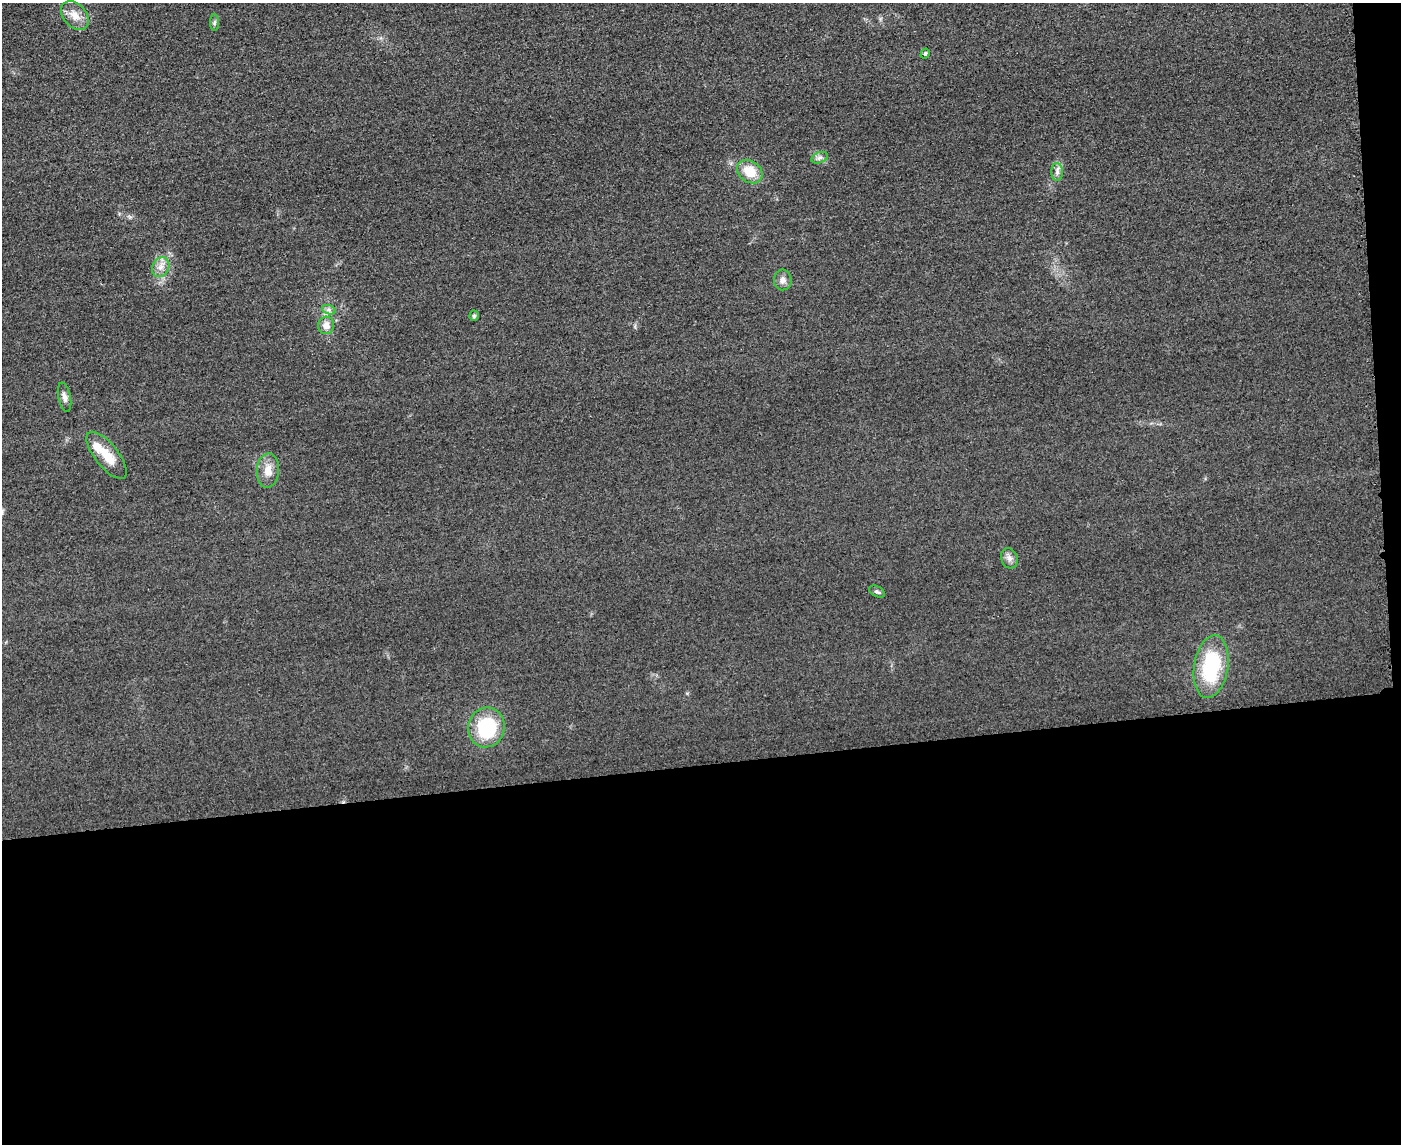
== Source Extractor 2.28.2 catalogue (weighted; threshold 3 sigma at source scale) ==
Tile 12 of 3 x 4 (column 3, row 4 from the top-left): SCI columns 3051-4449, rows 24-1165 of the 4592 x 4615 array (HDU 1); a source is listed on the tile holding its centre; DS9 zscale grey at full resolution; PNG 1403 x 1146 px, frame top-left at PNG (2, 3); each listed source drawn as its Kron ellipse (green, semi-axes under 4 px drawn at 4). Shown black and unused: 34% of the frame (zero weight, under 3 of 4 exposures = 3% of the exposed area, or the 3 px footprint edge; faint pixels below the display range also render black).
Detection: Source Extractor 2.28.2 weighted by HDU 2 'WHT'; one run over the whole footprint, this tile lists its part. Background 0.0645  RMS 0.017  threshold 0.0772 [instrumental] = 3 sigma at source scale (4.5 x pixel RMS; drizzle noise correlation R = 1.50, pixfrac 1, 0.05/0.05 arcsec/px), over >= 5 px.
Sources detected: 19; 1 inside a brighter listed object's ellipse — not listed separately; the other 18 listed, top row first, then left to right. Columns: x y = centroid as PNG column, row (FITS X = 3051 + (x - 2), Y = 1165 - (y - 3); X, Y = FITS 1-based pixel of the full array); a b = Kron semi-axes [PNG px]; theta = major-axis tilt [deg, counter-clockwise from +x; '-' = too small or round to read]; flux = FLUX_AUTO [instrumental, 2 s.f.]
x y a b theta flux
75 15 16 11 -48 20
214 22 8 4 89 3.4
925 54 5 4 - 2.9
820 158 9 5 19 5.4
750 172 13 10 -36 36
1057 172 9 5 90 6.1
161 267 10 8 63 12
783 280 10 9 - 9.2
329 310 7 4 -19 4.1
474 316 5 4 - 3
326 325 9 8 - 14
65 397 15 6 -78 8.5
106 455 28 11 -51 35
268 471 17 11 86 21
1009 558 10 8 -66 8.2
877 592 8 5 -27 3.7
1211 667 31 17 81 130
486 727 20 18 77 110